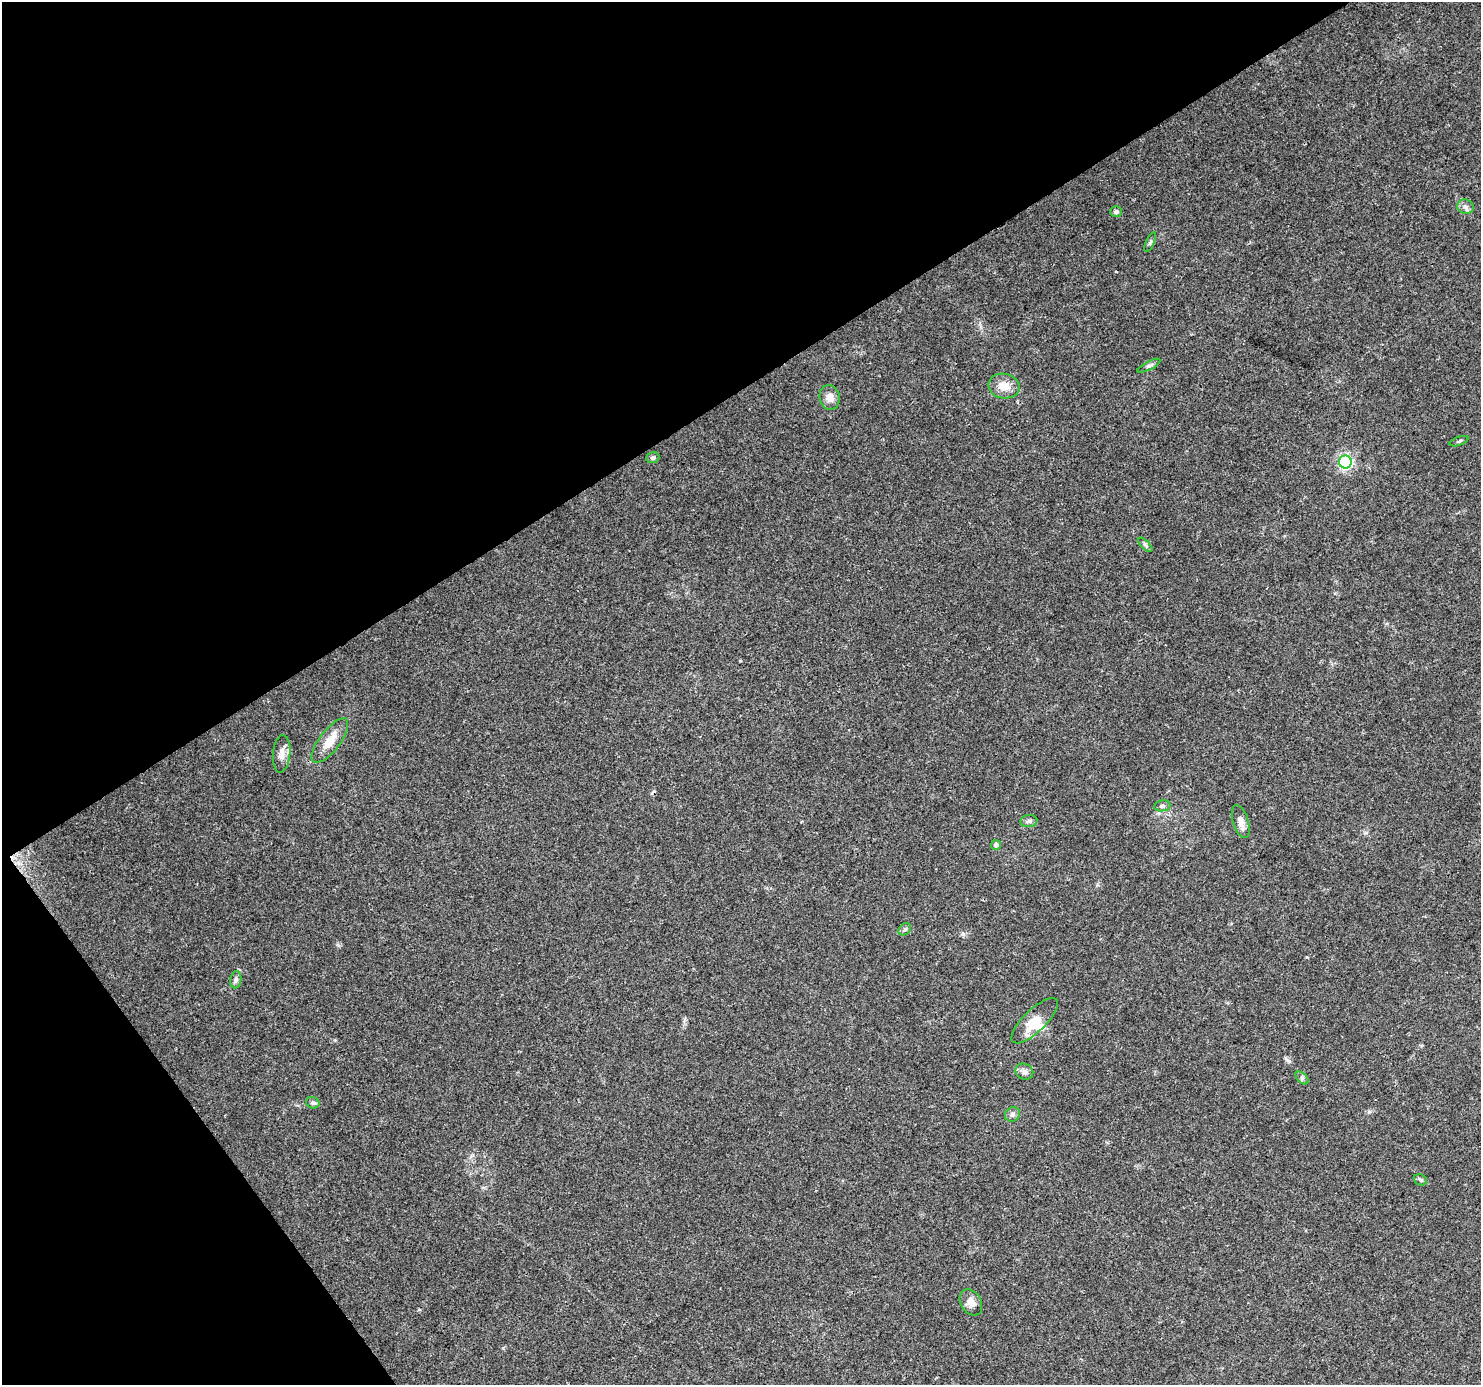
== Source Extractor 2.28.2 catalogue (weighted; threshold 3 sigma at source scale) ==
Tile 5 of 4 x 4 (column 1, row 2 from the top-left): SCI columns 6-1484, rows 2952-4334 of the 5921 x 5841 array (HDU 1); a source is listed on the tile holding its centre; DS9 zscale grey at full resolution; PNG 1483 x 1387 px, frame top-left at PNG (2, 2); each listed source drawn as its Kron ellipse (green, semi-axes under 4 px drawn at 4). Shown black and unused: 34% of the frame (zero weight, under 3 of 4 exposures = <1% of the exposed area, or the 3 px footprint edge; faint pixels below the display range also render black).
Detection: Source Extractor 2.28.2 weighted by HDU 2 'WHT'; one run over the whole footprint, this tile lists its part. Background 0.0778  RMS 0.0047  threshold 0.0213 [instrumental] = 3 sigma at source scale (4.5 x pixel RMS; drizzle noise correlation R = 1.50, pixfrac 1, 0.0396/0.0396 arcsec/px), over >= 5 px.
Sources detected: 26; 1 inside a brighter object's white glare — neither listed nor drawn; the other 25 listed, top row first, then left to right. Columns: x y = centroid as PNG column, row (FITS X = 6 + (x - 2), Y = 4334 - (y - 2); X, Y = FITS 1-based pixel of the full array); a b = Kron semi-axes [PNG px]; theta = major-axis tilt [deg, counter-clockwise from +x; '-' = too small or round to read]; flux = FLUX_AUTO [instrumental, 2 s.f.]
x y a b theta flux
1465 207 8 7 - 1.7
1116 212 6 5 - 1.2
1150 242 11 4 65 1
1149 366 13 4 27 1.1
1004 386 15 12 -11 5.8
830 398 12 10 -77 3.7
1459 441 10 3 20 0.72
653 458 6 5 - 1.2
1345 462 6 6 - 99
1145 545 9 3 -45 0.85
330 741 27 10 52 7.3
282 754 19 8 84 3.5
1162 806 8 5 8 1.1
1029 821 8 6 7 1.2
1241 822 17 8 -74 3
996 845 5 4 - 1.5
905 929 7 5 45 0.93
236 980 9 5 81 1.3
1035 1021 30 11 44 8.4
1024 1072 9 7 -29 1.9
1302 1078 7 4 -45 0.96
313 1103 7 5 -22 1.1
1012 1114 8 7 - 1.5
1420 1180 7 5 -22 0.89
971 1302 14 10 -59 3.5